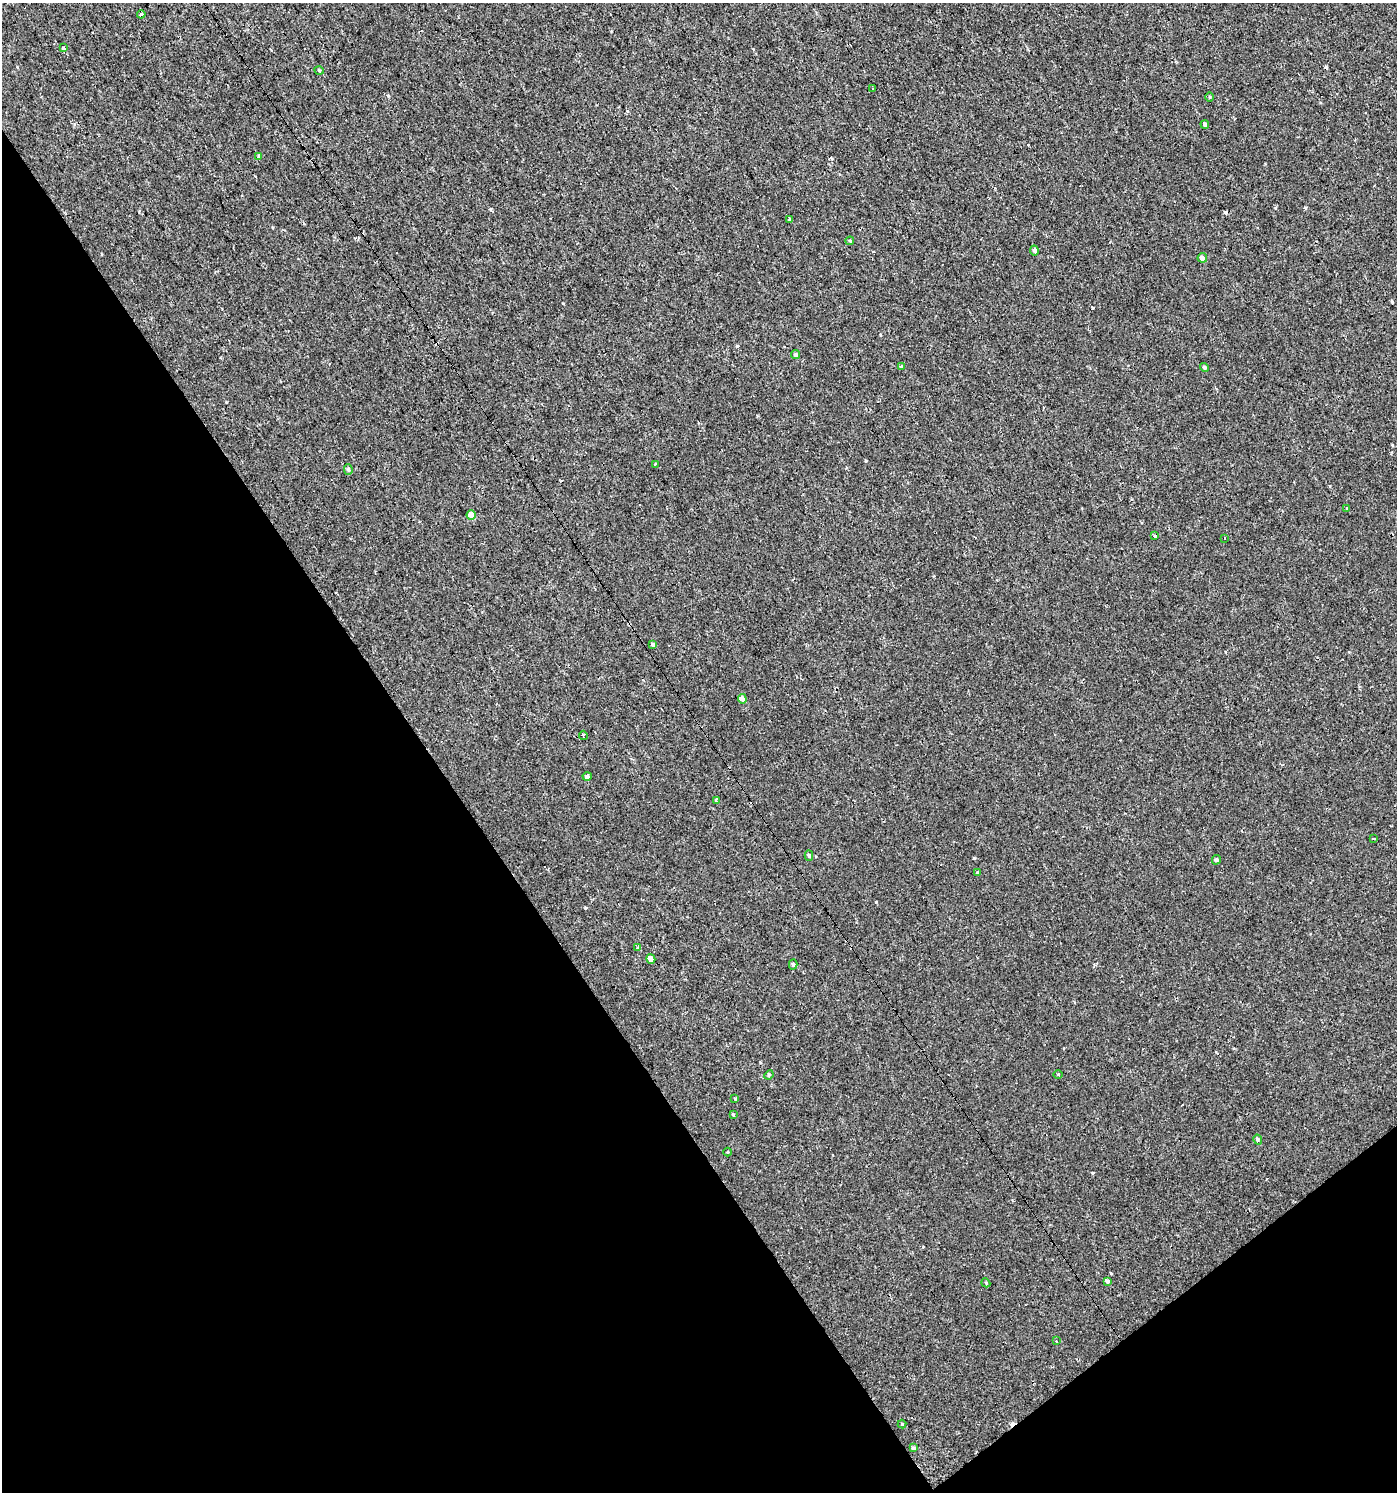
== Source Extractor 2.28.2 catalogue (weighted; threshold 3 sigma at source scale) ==
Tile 14 of 4 x 4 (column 2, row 4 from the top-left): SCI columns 1585-2979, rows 1-1490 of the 5895 x 5959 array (HDU 1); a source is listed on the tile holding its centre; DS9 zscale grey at full resolution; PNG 1399 x 1494 px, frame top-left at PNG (2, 3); each listed source drawn as its Kron ellipse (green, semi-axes under 4 px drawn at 4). Shown black and unused: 35% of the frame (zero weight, under 2 of 3 exposures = <1% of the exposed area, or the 3 px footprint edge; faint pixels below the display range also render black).
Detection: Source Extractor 2.28.2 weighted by HDU 2 'WHT'; one run over the whole footprint, this tile lists its part. Background 3.40e-04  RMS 0.0038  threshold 0.0173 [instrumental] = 3 sigma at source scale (4.5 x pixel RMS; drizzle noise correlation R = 1.50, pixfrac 1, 0.0396/0.0396 arcsec/px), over >= 5 px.
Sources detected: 48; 5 cosmic-ray / hot-pixel residue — neither listed nor drawn; the other 43 listed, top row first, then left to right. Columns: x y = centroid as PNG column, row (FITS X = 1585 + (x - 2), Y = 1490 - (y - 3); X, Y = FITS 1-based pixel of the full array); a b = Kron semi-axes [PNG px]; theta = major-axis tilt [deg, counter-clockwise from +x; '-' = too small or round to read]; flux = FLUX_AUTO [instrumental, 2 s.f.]
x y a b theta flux
141 14 4 3 - 1
63 48 3 3 - 2.1
319 70 5 3 - 0.32
872 88 3 2 - 0.26
1210 97 5 3 - 0.33
1205 124 4 3 - 3
259 156 3 3 - 5.6
790 219 4 3 - 4.4
850 241 4 4 - 0.41
1034 250 5 4 - 0.9
1202 258 4 4 - 2.1
796 355 4 4 - 0.6
901 366 4 3 - 0.96
1204 367 5 4 - 0.67
655 464 3 2 - 1
348 469 5 4 - 0.59
1347 508 3 3 - 1.9
471 515 5 4 - 3.9
1155 536 4 3 - 0.34
1225 538 3 3 - 0.71
653 644 4 3 - 0.55
742 699 5 4 - 2
583 735 5 3 - 2.1
587 776 4 4 - 0.89
716 800 3 3 - 1
1374 838 3 2 - 0.38
809 856 5 4 - 0.62
1216 860 5 4 - 0.63
977 873 3 3 - 0.61
638 948 4 3 - 1.1
651 959 5 4 - 1.6
793 965 5 4 - 0.56
1058 1074 5 3 - 0.35
769 1075 5 4 - 0.49
735 1099 4 3 - 2.9
733 1114 4 3 - 0.34
1258 1139 5 4 - 0.61
727 1152 4 3 - 0.3
1107 1281 4 4 - 0.81
986 1283 4 3 - 0.39
1056 1341 3 2 - 0.97
902 1424 4 4 - 0.32
913 1448 4 3 - 0.77
Unlisted compact peaks at least as high as the median listed source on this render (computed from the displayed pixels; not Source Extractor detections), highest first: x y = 974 858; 876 902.